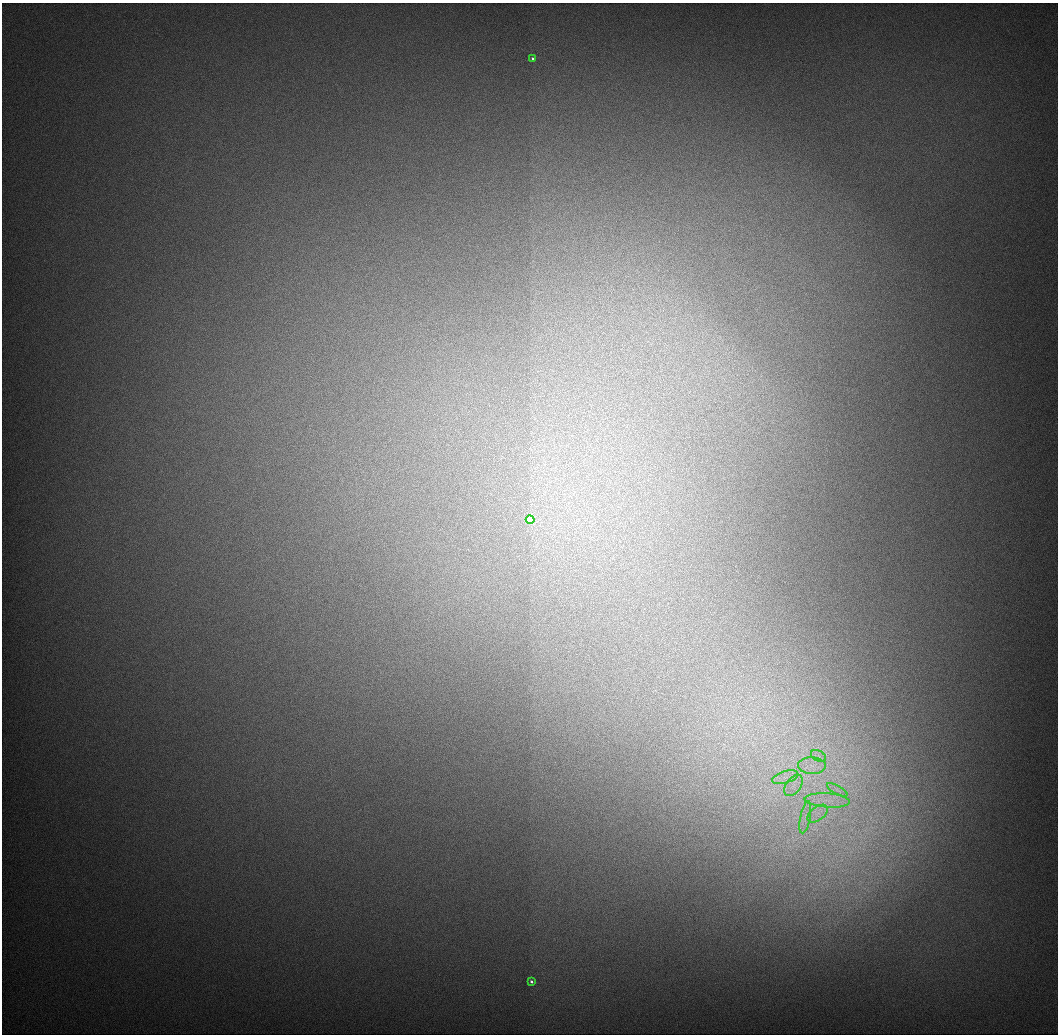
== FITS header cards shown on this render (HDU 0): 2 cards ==
NAXIS1  =                 1056 / Length of Axis 1 (Serial)
NAXIS2  =                 1032 / Length of Axis 2 (Parallel)

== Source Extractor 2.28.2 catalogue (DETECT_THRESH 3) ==
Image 1056 x 1032 px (HDU 0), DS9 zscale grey, 1 PNG px = 1 image px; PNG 1060 x 1036 px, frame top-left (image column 1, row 1032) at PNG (2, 3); each listed source drawn as its Kron ellipse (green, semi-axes under 4 px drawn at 4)
Background 547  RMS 5.8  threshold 17.4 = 3 sigma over >= 5 px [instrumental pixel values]
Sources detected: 11; all 11 listed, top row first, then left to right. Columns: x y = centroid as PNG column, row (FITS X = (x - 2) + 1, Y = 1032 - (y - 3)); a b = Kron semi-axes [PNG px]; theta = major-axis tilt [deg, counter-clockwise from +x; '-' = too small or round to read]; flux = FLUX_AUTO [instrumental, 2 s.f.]
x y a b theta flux
533 59 4 3 - 920
530 520 4 3 - 29000
819 756 8 5 -31 1500
812 766 14 8 -3 4600
785 777 13 6 17 3400
793 786 12 7 54 3300
837 790 11 4 -29 1700
827 800 22 7 -4 6500
817 814 12 6 38 3300
805 817 16 5 79 3200
531 982 3 3 - 1200